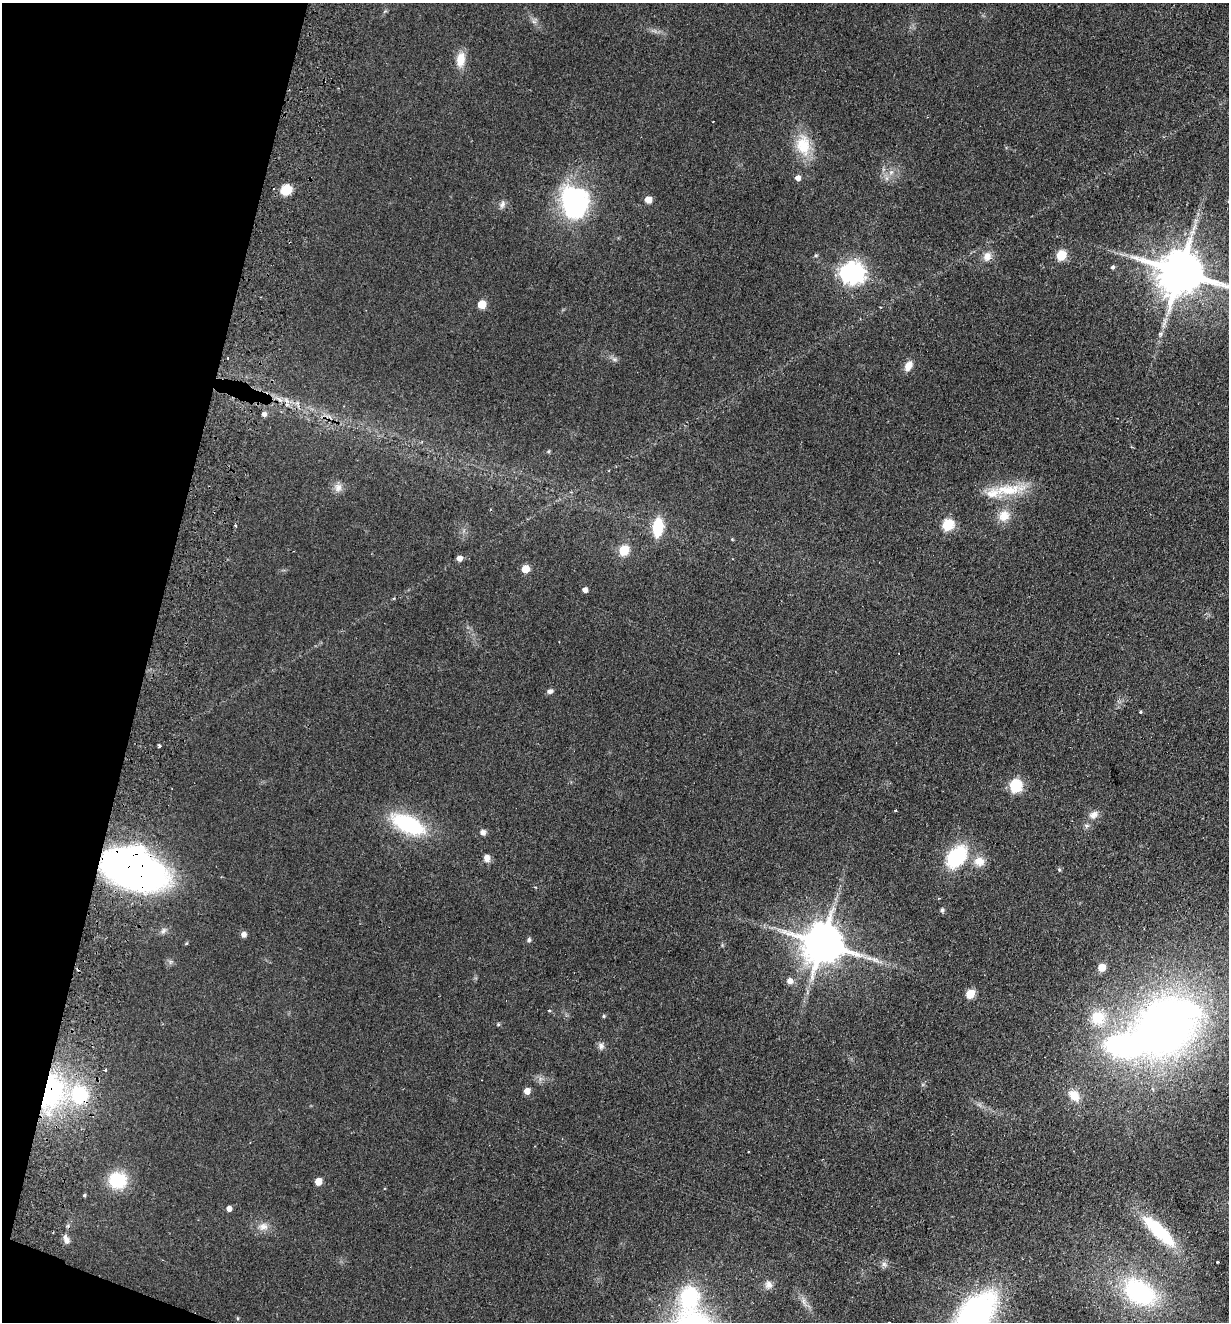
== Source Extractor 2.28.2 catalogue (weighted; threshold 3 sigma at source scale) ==
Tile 9 of 4 x 4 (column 1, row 3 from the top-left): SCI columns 313-1539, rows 1341-2660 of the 5406 x 5319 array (HDU 1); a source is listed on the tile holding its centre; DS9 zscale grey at full resolution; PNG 1231 x 1324 px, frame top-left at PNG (2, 3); no overlay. Shown black and unused: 13% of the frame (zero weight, under 2 of 3 exposures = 3% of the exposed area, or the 3 px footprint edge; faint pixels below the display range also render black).
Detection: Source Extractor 2.28.2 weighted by HDU 2 'WHT'; one run over the whole footprint, this tile lists its part. Background 0.0953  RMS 0.011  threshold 0.0479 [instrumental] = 3 sigma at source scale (4.5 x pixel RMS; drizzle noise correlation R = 1.50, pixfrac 1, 0.05/0.05 arcsec/px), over >= 5 px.
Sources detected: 88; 2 inside a brighter object's white glare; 3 cosmic-ray / hot-pixel residue — not listed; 1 inside a brighter listed object's ellipse — not listed separately; the other 82 listed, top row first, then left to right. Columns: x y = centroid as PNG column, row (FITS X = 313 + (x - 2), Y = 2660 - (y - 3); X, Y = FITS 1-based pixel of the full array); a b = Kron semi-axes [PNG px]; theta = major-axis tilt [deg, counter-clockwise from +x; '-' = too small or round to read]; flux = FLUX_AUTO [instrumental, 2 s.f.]
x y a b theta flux
534 22 7 4 -19 2.3
460 59 18 10 85 15
713 122 2 2 - 0.83
803 145 28 19 -83 33
891 172 7 5 43 3.2
798 178 5 5 - 6
273 189 3 3 - 6
286 190 10 8 41 24
648 200 5 5 - 15
502 204 10 7 67 4.1
577 208 33 20 45 100
816 255 5 5 - 1.6
1061 255 6 5 - 57
987 256 13 10 65 8.5
1112 267 5 4 - 2.4
848 272 8 6 67 350
1180 272 14 13 - 4900
482 304 5 5 - 28
1160 334 7 6 - 2.5
614 359 8 6 0 3
908 366 10 7 61 11
286 400 10 5 -36 4.4
264 414 5 5 - 3.8
548 451 5 4 - 1.4
338 487 12 10 87 6.9
1008 490 52 14 5 41
1004 516 16 14 50 15
235 525 3 3 - 1.8
948 525 6 6 - 78
658 527 19 10 83 36
732 539 5 3 - 0.88
624 550 6 5 - 58
459 558 5 5 - 6.2
525 569 5 5 - 24
585 590 5 5 - 4.3
550 691 7 6 - 3.3
1140 712 4 3 - 1.1
159 745 3 3 - 2.3
1015 786 6 6 - 120
895 810 3 2 - 1.4
1094 815 13 9 25 7
408 824 29 14 -26 110
483 832 8 7 - 3.8
956 857 23 15 50 74
487 858 7 6 - 7.1
979 861 15 13 -14 12
135 870 47 29 -20 560
1059 870 5 4 - 1.5
942 910 5 5 - 2.4
243 934 7 6 - 4.2
529 940 6 5 - 2.1
187 943 5 3 - 1
822 944 12 11 - 4000
875 960 14 7 -26 6.3
1102 967 5 5 - 19
790 981 8 7 - 5.6
970 994 6 5 - 37
604 1016 5 4 - 1.5
1098 1018 20 19 - 30
498 1024 5 4 - 1.3
1166 1026 68 51 35 710
601 1046 10 8 -78 4
106 1070 4 3 - 1.8
527 1091 5 5 - 11
51 1092 41 26 78 150
80 1095 21 20 - 67
1074 1095 16 11 -47 15
118 1180 19 17 -17 44
318 1181 5 5 - 15
84 1195 5 4 - 1.3
229 1209 5 5 - 5.9
263 1226 14 10 12 8.5
1158 1231 47 14 -44 64
66 1240 13 7 -69 6.1
1217 1262 3 2 - 1
884 1264 8 7 - 3.6
768 1285 11 10 - 5.9
1140 1292 38 24 -34 130
689 1297 27 21 79 77
803 1301 10 6 -77 4.4
974 1315 54 29 49 270
238 1318 5 4 - 1.3
Overlapping masked pixels (flux is a lower limit): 4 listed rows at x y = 286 400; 135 870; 51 1092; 80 1095
Isophote crosses this tile's border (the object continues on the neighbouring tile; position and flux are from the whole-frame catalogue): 2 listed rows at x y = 1180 272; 974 1315